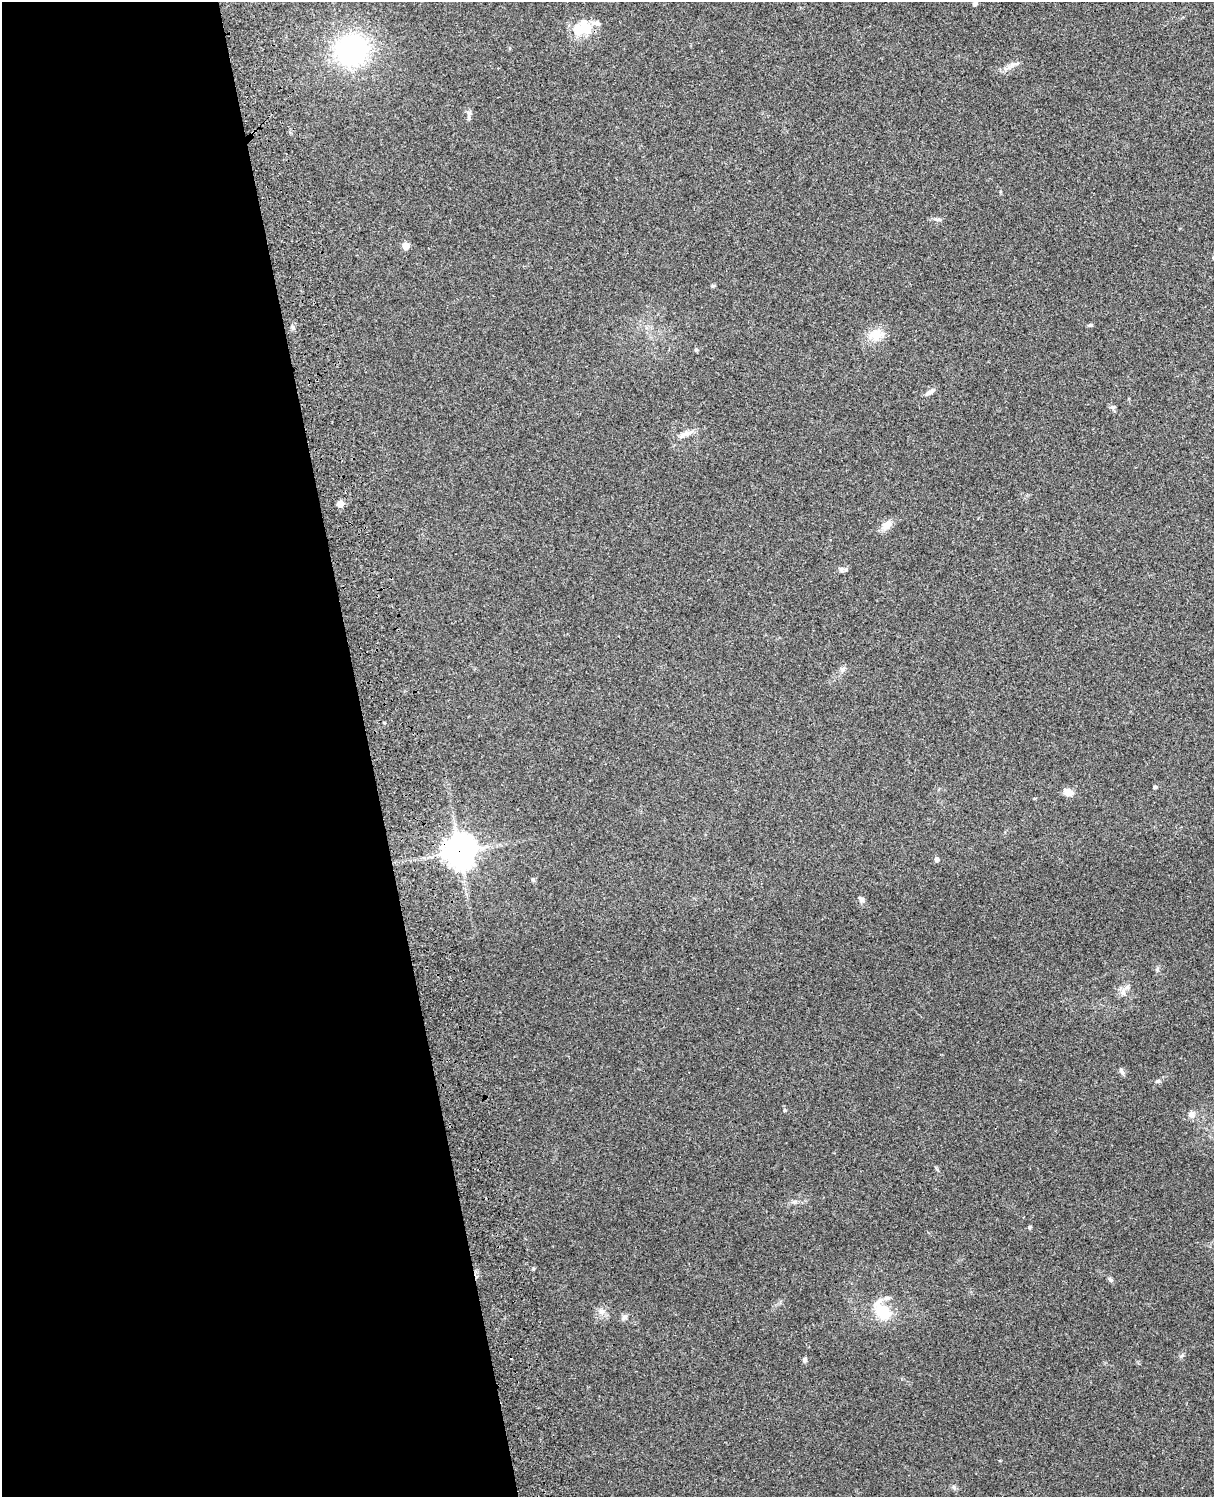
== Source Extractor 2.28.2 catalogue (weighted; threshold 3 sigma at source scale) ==
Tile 5 of 4 x 3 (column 1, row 2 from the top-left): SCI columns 119-1330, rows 1660-3154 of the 5088 x 4928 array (HDU 1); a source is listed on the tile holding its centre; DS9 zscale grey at full resolution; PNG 1216 x 1499 px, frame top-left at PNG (2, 2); no overlay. Shown black and unused: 30% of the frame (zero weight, under 3 of 4 exposures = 6% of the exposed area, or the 3 px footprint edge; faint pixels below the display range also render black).
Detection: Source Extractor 2.28.2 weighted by HDU 2 'WHT'; one run over the whole footprint, this tile lists its part. Background 0.258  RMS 0.009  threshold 0.0404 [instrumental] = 3 sigma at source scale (4.5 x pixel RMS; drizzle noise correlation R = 1.50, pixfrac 1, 0.05/0.05 arcsec/px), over >= 5 px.
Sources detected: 42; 1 inside a brighter object's white glare — not listed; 3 inside a brighter listed object's ellipse — not listed separately; the other 38 listed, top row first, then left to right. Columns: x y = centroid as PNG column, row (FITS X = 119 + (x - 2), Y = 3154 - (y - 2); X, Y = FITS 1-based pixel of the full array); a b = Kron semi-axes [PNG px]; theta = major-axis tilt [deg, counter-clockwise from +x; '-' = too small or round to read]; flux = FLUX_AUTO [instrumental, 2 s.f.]
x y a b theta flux
975 4 4 4 - 2.3
585 25 26 13 -62 16
351 50 18 17 - 210
1006 69 8 5 45 2.6
469 114 13 5 84 2.9
938 219 11 4 -3 2.3
406 246 5 5 - 15
1090 325 7 5 20 1.3
876 335 23 13 4 14
696 350 5 5 - 1.2
929 392 13 5 31 3.7
1113 407 7 5 19 1.8
686 434 22 6 20 6.4
340 504 5 5 - 9.8
886 525 15 10 34 6.8
841 569 7 6 - 2.5
843 669 8 5 60 2.2
384 723 4 3 - 0.8
1155 787 4 4 - 1.9
1068 792 13 8 -22 7.2
459 851 10 10 - 1400
936 859 4 4 - 2.9
533 879 7 4 -63 1.5
861 899 9 6 -48 2.5
1157 969 7 4 89 1.5
1123 992 9 4 81 2.9
1121 1071 10 5 -59 2.2
1158 1081 8 5 26 1.8
785 1110 5 4 - 1.2
1192 1115 10 9 - 4.1
1029 1227 4 4 - 1.7
1111 1280 8 5 -39 1.9
881 1310 21 17 1 24
601 1311 9 8 - 4.7
624 1317 9 6 57 2.9
1181 1356 6 4 70 1.5
805 1360 6 5 - 2.1
954 1487 6 5 - 1.7
Overlapping masked pixels (flux is a lower limit): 1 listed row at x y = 459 851
Unlisted compact peaks at least as high as the median listed source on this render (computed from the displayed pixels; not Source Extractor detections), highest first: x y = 533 1269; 293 328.